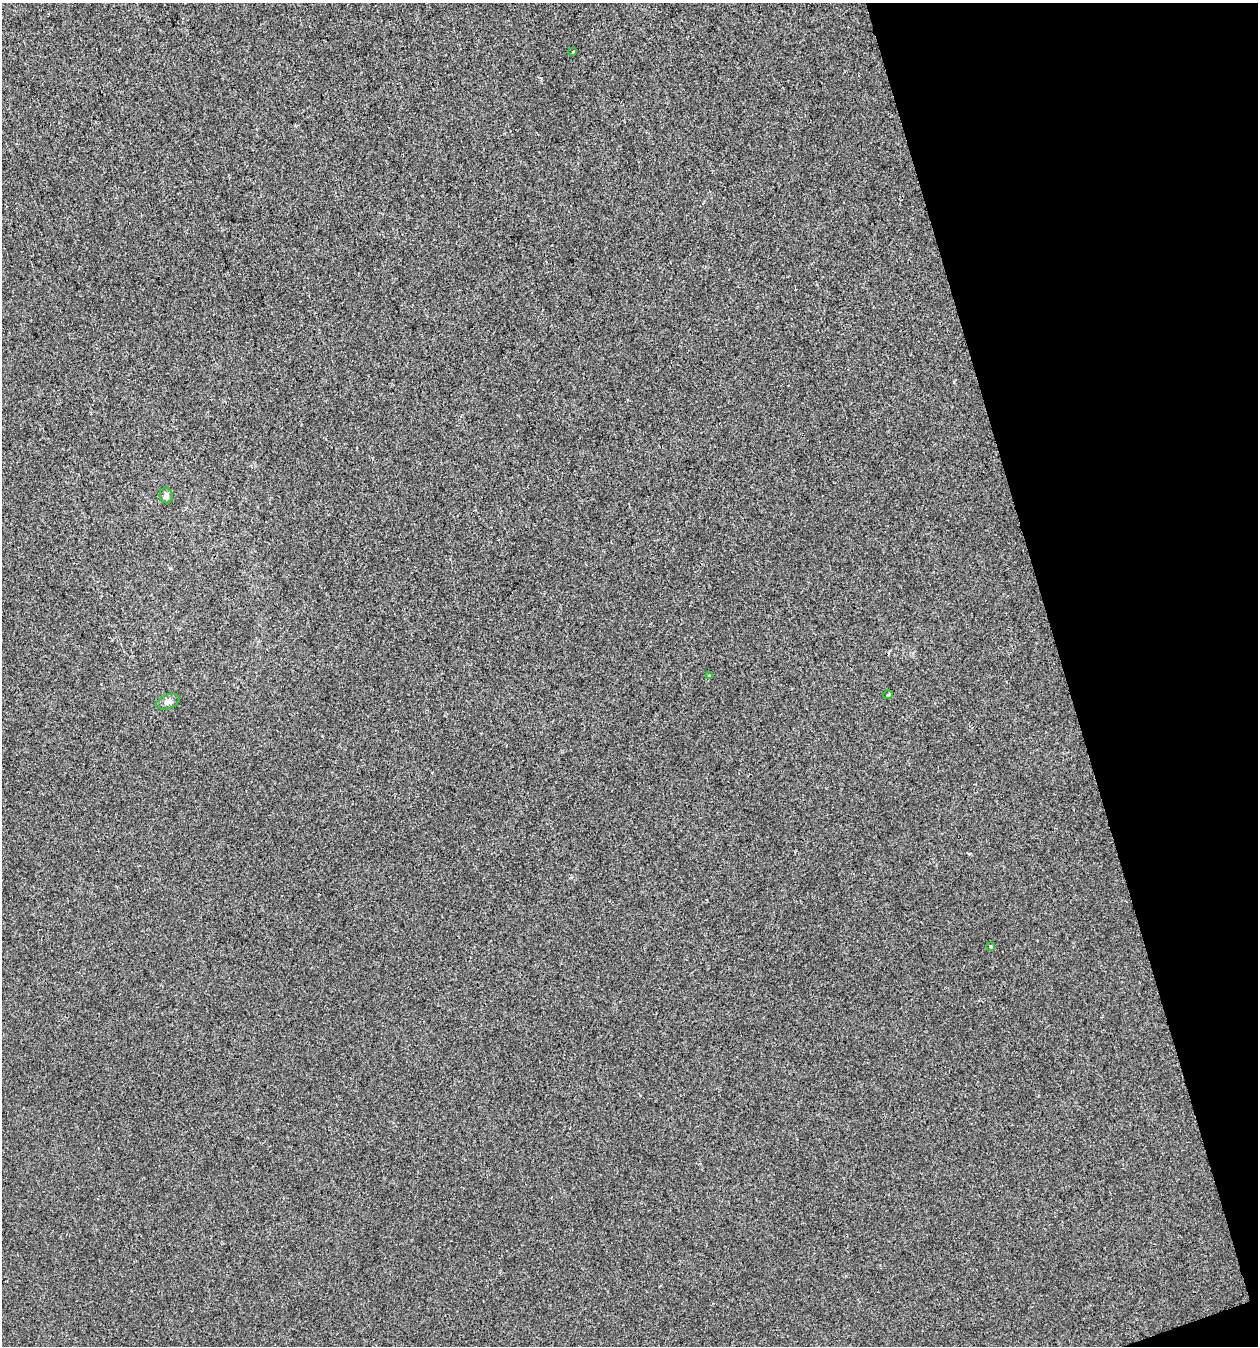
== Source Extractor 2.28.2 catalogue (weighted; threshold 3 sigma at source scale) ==
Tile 12 of 4 x 4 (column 4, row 3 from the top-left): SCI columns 3883-5138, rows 1345-2688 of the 5201 x 5378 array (HDU 1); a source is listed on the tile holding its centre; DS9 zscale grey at full resolution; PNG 1260 x 1348 px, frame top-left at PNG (2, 3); each listed source drawn as its Kron ellipse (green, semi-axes under 4 px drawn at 4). Shown black and unused: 16% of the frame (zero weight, under 2 of 3 exposures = <1% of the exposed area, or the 3 px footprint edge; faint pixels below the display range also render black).
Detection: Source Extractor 2.28.2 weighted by HDU 2 'WHT'; one run over the whole footprint, this tile lists its part. Background -8.94e-04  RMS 0.0042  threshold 0.0189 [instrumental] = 3 sigma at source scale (4.5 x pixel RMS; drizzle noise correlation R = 1.50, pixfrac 1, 0.0396/0.0396 arcsec/px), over >= 5 px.
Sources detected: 7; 1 cosmic-ray / hot-pixel residue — neither listed nor drawn; the other 6 listed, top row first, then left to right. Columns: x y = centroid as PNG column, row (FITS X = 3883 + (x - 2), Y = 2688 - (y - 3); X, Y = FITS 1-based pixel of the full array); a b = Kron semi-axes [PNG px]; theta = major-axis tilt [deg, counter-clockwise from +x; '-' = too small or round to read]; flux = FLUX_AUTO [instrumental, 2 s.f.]
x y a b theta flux
573 52 3 2 - 0.43
166 495 8 6 -80 1.5
709 675 4 2 - 0.33
888 695 5 3 - 0.37
168 702 12 7 21 1.7
991 946 3 3 - 0.99